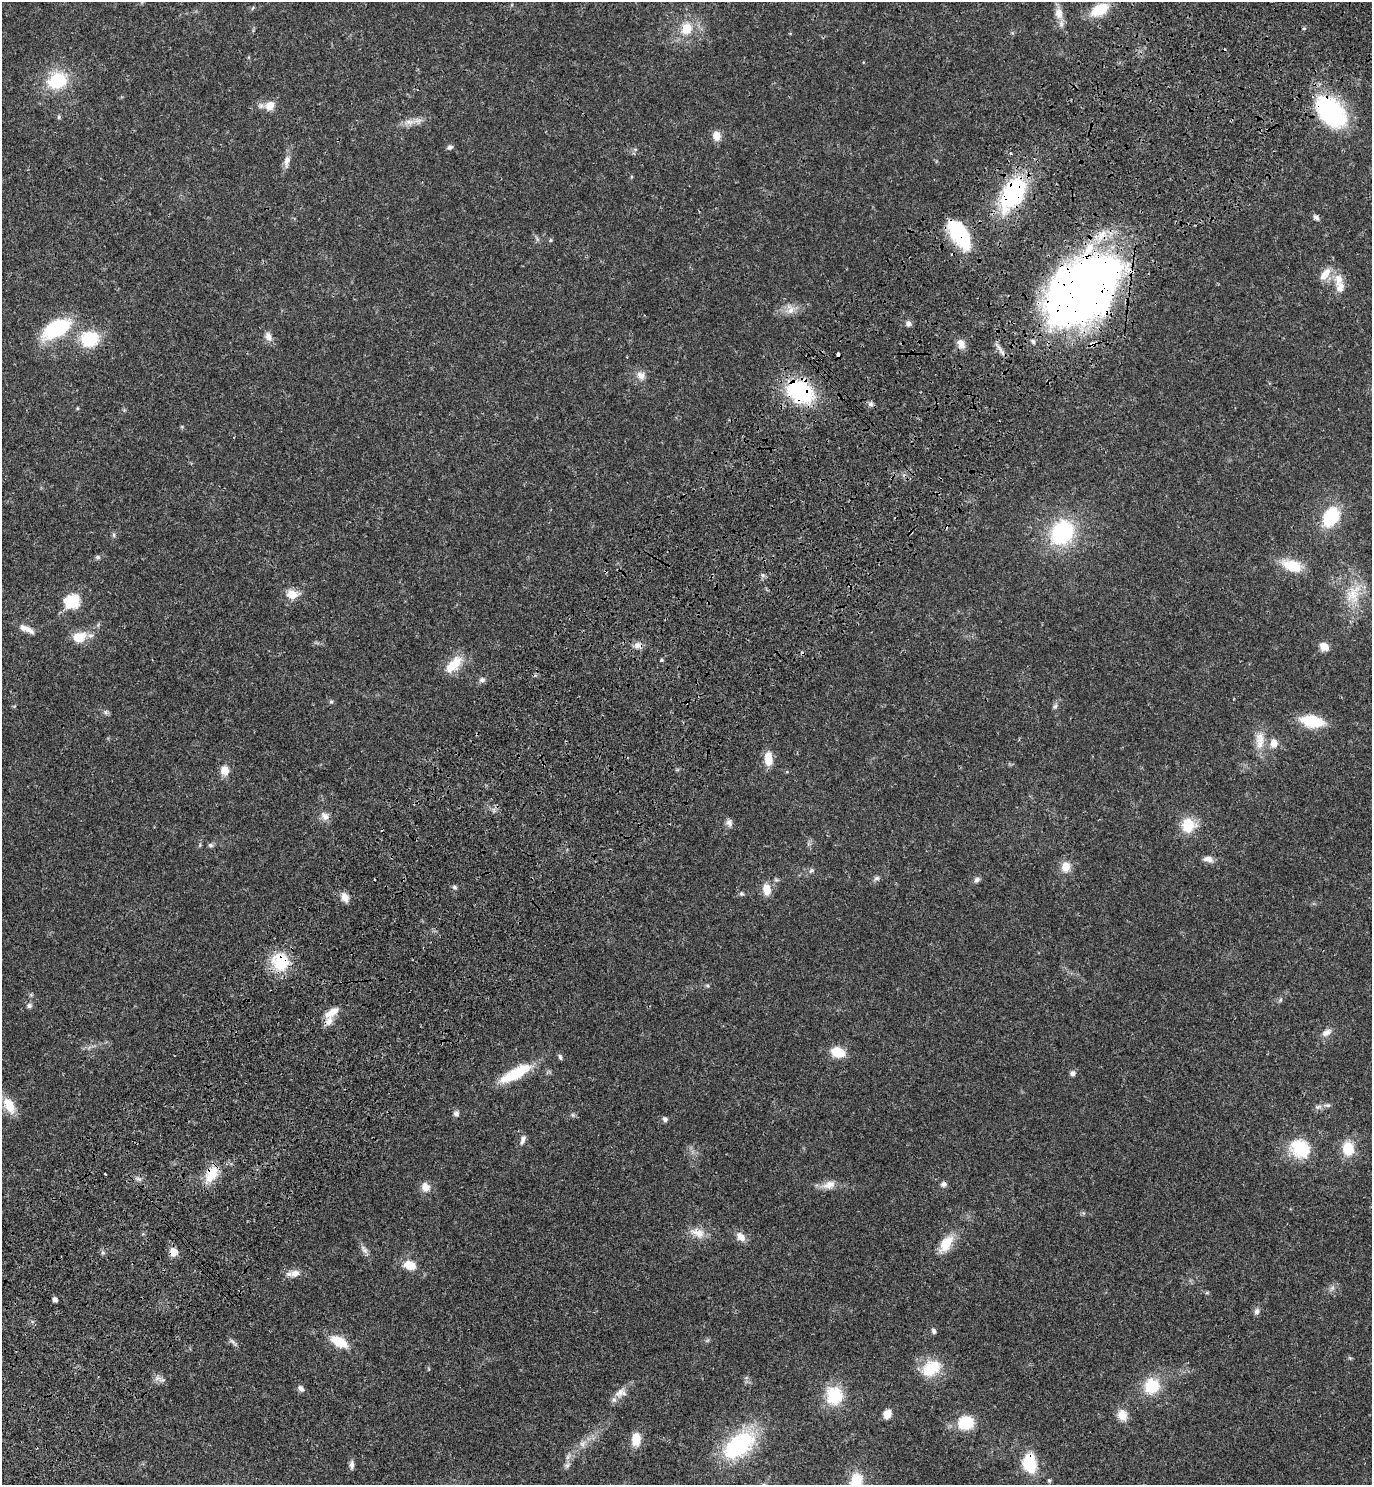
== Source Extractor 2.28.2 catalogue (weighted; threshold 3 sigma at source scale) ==
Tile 10 of 4 x 4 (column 2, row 3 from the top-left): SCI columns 1759-3128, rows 1575-3057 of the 6117 x 6117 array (HDU 1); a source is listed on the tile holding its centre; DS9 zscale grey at full resolution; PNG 1374 x 1487 px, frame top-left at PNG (2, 2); no overlay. Shown black and unused: <1% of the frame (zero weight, under 3 of 4 exposures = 6% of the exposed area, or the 3 px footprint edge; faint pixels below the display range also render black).
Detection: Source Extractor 2.28.2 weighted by HDU 2 'WHT'; one run over the whole footprint, this tile lists its part. Background 0.0271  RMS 0.0024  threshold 0.011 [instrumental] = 3 sigma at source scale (4.5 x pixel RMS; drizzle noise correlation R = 1.50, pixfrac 1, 0.05/0.05 arcsec/px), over >= 5 px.
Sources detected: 127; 1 too faint to see at this stretch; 2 cosmic-ray / hot-pixel residue — not listed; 4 inside a brighter listed object's ellipse — not listed separately; the other 120 listed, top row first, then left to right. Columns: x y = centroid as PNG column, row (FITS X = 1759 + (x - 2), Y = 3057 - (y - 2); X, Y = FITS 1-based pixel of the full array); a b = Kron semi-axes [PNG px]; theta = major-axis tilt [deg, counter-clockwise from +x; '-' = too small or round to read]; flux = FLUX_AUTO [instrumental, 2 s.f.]
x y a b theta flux
1099 10 19 12 27 7
1059 13 16 11 -83 2.5
687 28 9 8 - 5.9
1304 28 5 3 - 0.24
57 81 26 20 24 11
270 106 12 10 42 2.7
1331 112 33 19 -48 32
59 117 6 5 - 0.36
410 122 14 8 -3 1.9
716 136 10 8 -78 2.5
450 147 8 6 30 0.68
635 149 6 4 0 0.37
1011 153 3 3 - 0.54
287 161 16 7 79 1.7
631 177 5 3 - 0.26
1013 193 36 20 59 29
1316 217 8 6 -48 0.79
960 234 38 17 -57 16
551 240 5 4 - 0.31
1325 274 20 9 55 2.9
1338 279 16 12 -89 3
1082 291 73 46 45 210
790 310 14 10 83 1.9
908 324 7 7 - 0.83
56 329 25 14 29 20
268 337 12 8 -64 1.5
90 339 17 15 1 11
961 344 12 9 -63 1.9
1092 344 10 7 21 1.1
641 375 12 10 -42 1.7
800 392 27 20 -31 23
870 404 8 5 -27 0.64
1331 517 18 13 58 13
1062 533 22 18 56 24
114 535 7 4 -90 0.41
97 557 7 6 - 0.49
1292 566 26 13 -19 6
292 594 13 10 -6 3.3
1353 594 29 19 65 7.4
73 601 8 7 - 23
26 629 21 7 -24 2
79 637 18 13 18 4.5
638 645 12 8 -8 1.4
1324 647 9 7 -34 2.8
661 660 4 3 - 0.31
453 665 27 13 47 5.2
482 680 8 7 - 0.78
331 702 5 5 - 0.37
1055 706 8 6 73 0.6
105 712 7 5 -47 0.52
1312 721 17 9 -10 13
1261 740 21 13 -58 3.5
768 759 15 8 -87 3.9
225 771 10 8 -80 2.8
325 816 12 10 -67 1.5
729 823 11 8 -67 1
1188 825 15 14 - 6.6
210 845 7 5 -1 0.53
1208 859 12 7 -12 1.5
1066 867 12 11 - 2.8
811 870 8 5 39 0.55
877 878 8 6 15 0.62
977 880 9 7 44 0.71
454 887 7 5 -28 0.46
767 890 13 9 -76 3.1
741 894 6 6 - 0.47
345 897 12 8 -65 1.7
280 962 23 21 -54 8.9
707 986 6 5 - 0.36
1280 1000 6 4 71 0.35
29 1006 7 6 - 0.75
332 1012 20 8 35 2.7
1326 1032 13 8 27 1.6
838 1052 12 9 -17 6.3
560 1057 8 4 -74 0.5
515 1073 41 12 28 9.6
1073 1073 7 6 - 0.75
9 1105 23 12 -60 4.9
1328 1105 9 5 -1 0.68
456 1113 8 7 - 0.73
573 1115 6 4 -71 0.37
665 1119 5 5 - 0.86
523 1140 13 6 73 1
1300 1148 23 19 -34 10
1348 1148 17 14 -84 5.6
211 1174 23 14 64 5.3
138 1179 10 4 -13 0.63
944 1184 8 7 - 0.79
829 1185 18 11 20 2.4
426 1187 11 9 -63 2.1
698 1233 21 11 -16 3
741 1237 13 9 -45 2
946 1243 25 13 55 4.8
364 1250 15 6 -52 1.1
173 1252 9 8 - 2.3
103 1253 6 4 -19 0.4
410 1265 12 9 -15 4.1
295 1273 14 10 13 1.9
55 1300 5 4 - 0.95
1257 1311 9 7 71 0.9
934 1331 7 5 -67 0.6
233 1342 15 4 -46 0.68
339 1342 16 8 -28 6.9
931 1368 26 18 32 8
158 1378 7 6 - 0.9
1152 1386 15 14 - 9.1
301 1388 10 6 -44 0.89
620 1393 17 12 25 2.3
834 1395 18 17 - 9.9
887 1414 9 8 - 2.3
1122 1415 15 11 -73 2.8
966 1423 12 11 - 9.9
636 1439 16 11 86 3.3
583 1444 10 8 69 1.3
739 1445 32 18 39 27
1030 1463 15 10 -82 13
352 1465 11 6 86 0.88
567 1465 9 5 36 0.72
1049 1480 5 5 - 0.34
856 1481 13 10 80 8.9
Overlapping masked pixels (flux is a lower limit): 11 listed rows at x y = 1331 112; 1013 193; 960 234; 1082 291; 1092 344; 800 392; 638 645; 280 962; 211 1174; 173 1252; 1030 1463
Isophote crosses this tile's border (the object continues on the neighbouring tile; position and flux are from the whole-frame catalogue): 1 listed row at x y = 856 1481